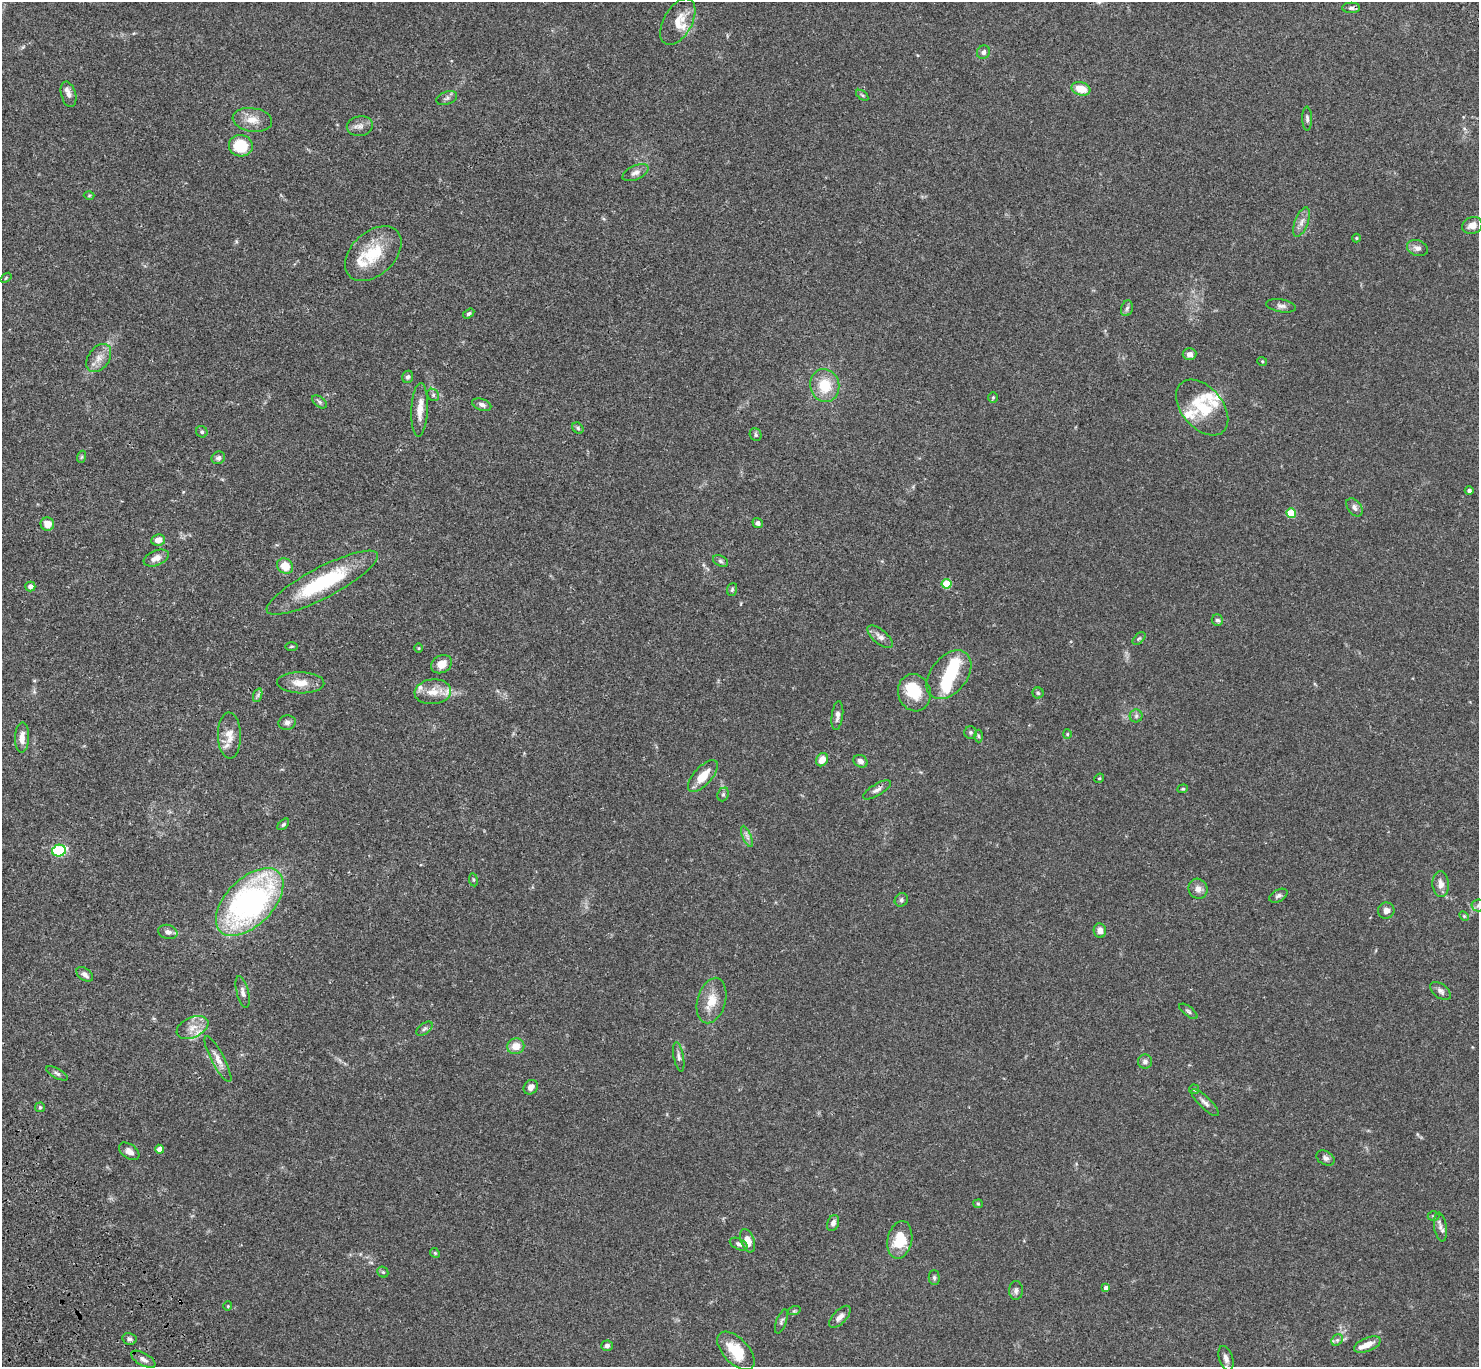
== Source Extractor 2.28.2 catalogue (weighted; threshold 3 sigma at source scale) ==
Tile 7 of 4 x 4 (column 3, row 2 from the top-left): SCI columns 3053-4529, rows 2974-4338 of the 6107 x 6088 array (HDU 1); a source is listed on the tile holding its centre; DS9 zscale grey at full resolution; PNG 1481 x 1369 px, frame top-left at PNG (2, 2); each listed source drawn as its Kron ellipse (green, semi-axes under 4 px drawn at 4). Shown black and unused: <1% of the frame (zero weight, under 3 of 4 exposures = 6% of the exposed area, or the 3 px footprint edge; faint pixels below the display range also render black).
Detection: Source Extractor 2.28.2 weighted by HDU 2 'WHT'; one run over the whole footprint, this tile lists its part. Background 0.0643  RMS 0.0058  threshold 0.0261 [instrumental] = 3 sigma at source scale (4.5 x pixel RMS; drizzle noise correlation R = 1.50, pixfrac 1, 0.05/0.05 arcsec/px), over >= 5 px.
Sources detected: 149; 3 inside a brighter object's white glare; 1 cosmic-ray / hot-pixel residue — neither listed nor drawn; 11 inside a brighter listed object's ellipse — not listed separately; the other 134 listed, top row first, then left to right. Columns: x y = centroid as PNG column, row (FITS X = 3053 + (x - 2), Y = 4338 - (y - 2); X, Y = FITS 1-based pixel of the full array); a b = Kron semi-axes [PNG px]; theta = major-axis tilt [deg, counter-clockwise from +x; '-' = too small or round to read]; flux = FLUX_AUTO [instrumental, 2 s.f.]
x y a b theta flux
1351 8 9 5 0 1.5
678 22 25 14 61 9.7
983 52 7 6 - 2
1081 89 9 6 -16 8.7
68 94 13 7 -75 3
862 95 7 3 -36 0.77
447 98 11 6 21 1.8
1307 119 12 5 -89 1.5
252 120 20 11 -8 7
360 126 13 10 9 3.3
241 146 12 10 -14 18
635 173 14 7 25 2.7
89 195 5 3 - 0.49
1301 222 15 6 68 3.4
1472 225 10 8 23 4.4
1356 238 4 4 - 0.51
1417 248 11 7 -17 2.7
373 254 33 21 42 22
6 278 6 3 38 0.6
1281 306 15 6 -11 2.4
1127 308 8 5 72 1.4
469 313 6 4 33 1
1190 354 7 6 - 2.8
99 358 15 10 53 5.4
1262 361 5 3 - 0.49
408 377 6 5 - 1.4
825 386 16 14 -81 15
433 395 6 5 - 1.2
993 397 5 5 - 0.73
319 402 8 5 -39 1.1
482 405 10 5 -19 2
1202 407 32 20 -50 22
420 410 27 8 87 6.6
578 428 6 5 - 0.89
202 432 6 5 - 1.1
756 435 6 5 - 1
81 457 6 4 70 0.73
218 458 7 6 - 1.7
1469 491 4 4 - 1.2
1354 507 10 6 -52 2.2
1291 513 5 4 - 19
758 523 5 5 - 1.8
47 524 7 6 - 5.4
158 540 7 5 8 5
156 558 13 7 23 3.7
720 561 8 5 -27 1.2
285 566 8 7 - 9.4
322 583 62 15 28 45
947 584 5 5 - 21
30 586 5 5 - 2.3
732 589 6 5 - 0.88
1217 620 6 5 - 1.4
880 637 15 7 -41 3.1
1139 638 7 4 44 0.95
291 646 6 3 1 0.61
419 648 5 3 - 0.51
441 664 11 8 29 6
949 675 28 18 51 21
301 683 24 10 -1 8.1
433 692 18 12 5 7.7
914 693 19 16 -73 14
1038 693 5 5 - 0.89
258 695 7 4 72 1.1
837 715 14 5 83 2.5
1136 716 6 6 - 1.3
287 723 9 7 14 1.8
970 732 6 6 - 1
1067 734 4 4 - 0.62
229 735 23 11 -88 7
978 736 6 4 -88 0.86
22 737 15 7 88 4.9
822 760 7 5 57 6.3
860 761 7 6 - 2.5
703 776 20 9 48 9.5
1099 778 5 4 - 0.58
1183 789 5 4 - 0.81
877 790 16 5 31 2.5
723 794 7 5 68 1.1
283 824 7 4 44 0.88
747 836 11 4 -67 2.1
59 851 7 6 - 41
473 880 6 3 -81 0.62
1441 884 13 8 -85 4.1
1198 889 10 9 - 3.4
1278 896 10 5 27 1.7
901 900 7 6 - 1.2
250 902 41 23 45 150
1478 905 6 6 - 1.3
1386 911 8 8 - 2.7
1464 916 6 3 -45 0.67
1100 930 7 6 - 3.2
168 932 10 7 -15 2.4
85 974 9 6 -35 2.5
1440 991 12 7 -39 2.2
243 992 16 6 -76 2.5
711 1001 23 14 75 9.9
1188 1011 11 5 -37 1.3
192 1027 17 10 24 6.5
424 1029 9 5 37 1.4
516 1046 8 8 - 6.2
679 1057 15 5 -80 2.1
218 1059 26 6 -62 4.5
1145 1062 7 7 - 1.9
57 1073 12 5 -28 1.5
531 1087 8 6 51 2.8
1194 1089 5 5 - 0.68
1205 1103 18 6 -43 2.8
40 1107 5 5 - 0.79
160 1149 4 4 - 4.2
129 1151 11 7 -36 3.2
1326 1158 10 6 -29 1.9
978 1204 5 4 - 0.59
1433 1216 6 5 - 0.83
833 1223 8 5 68 2.2
1440 1227 14 6 -81 2.6
900 1240 19 12 78 15
748 1241 12 6 -70 5.7
739 1244 9 5 -26 1.8
435 1253 5 4 - 0.71
383 1272 6 5 - 0.9
934 1278 7 5 -89 1.2
1106 1288 4 4 - 2.9
1016 1290 9 7 89 1.9
228 1306 4 4 - 0.6
794 1311 6 4 18 0.71
840 1317 14 6 46 3.2
781 1322 12 5 70 1.5
129 1339 7 6 - 1.6
1337 1340 6 5 - 1.2
1367 1345 14 6 21 5.4
607 1346 6 5 - 1.7
736 1351 23 12 -46 16
1226 1358 13 7 -71 2.8
143 1359 13 6 -29 2.6
Isophote crosses this tile's border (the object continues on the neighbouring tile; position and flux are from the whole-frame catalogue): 1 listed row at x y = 1478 905